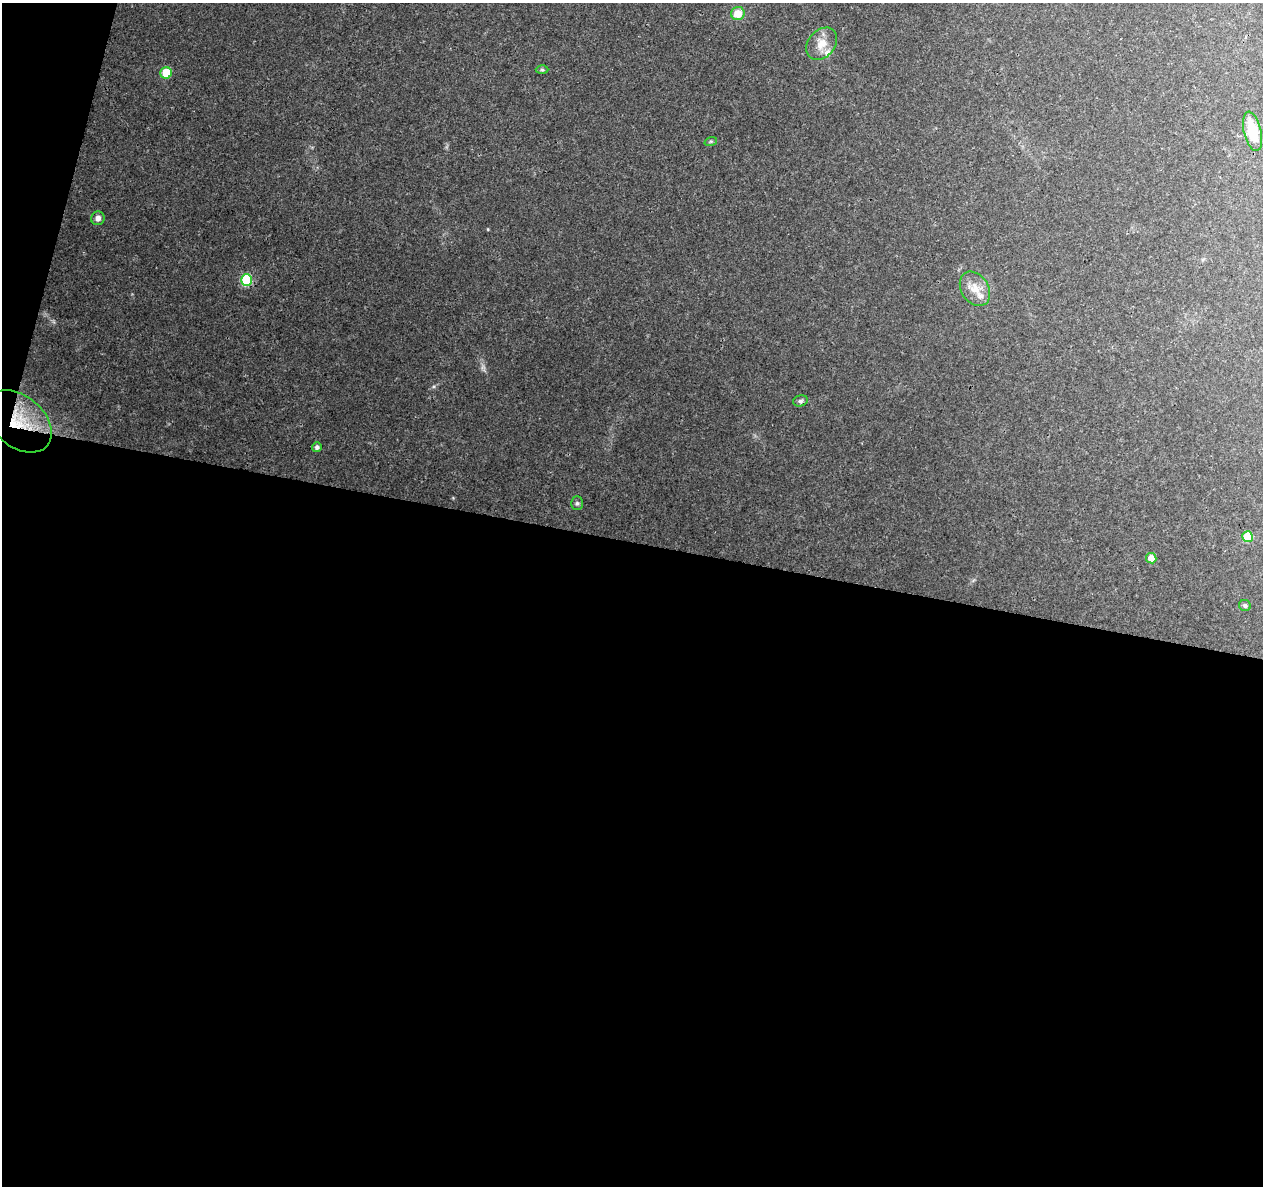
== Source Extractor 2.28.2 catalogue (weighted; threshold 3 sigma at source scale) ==
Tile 13 of 4 x 4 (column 1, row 4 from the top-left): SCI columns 1-1261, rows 224-1407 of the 5053 x 5244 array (HDU 1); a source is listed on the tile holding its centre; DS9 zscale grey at full resolution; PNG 1265 x 1188 px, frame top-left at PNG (2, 3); each listed source drawn as its Kron ellipse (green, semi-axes under 4 px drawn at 4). Shown black and unused: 56% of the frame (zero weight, under 3 of 4 exposures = <1% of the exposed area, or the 3 px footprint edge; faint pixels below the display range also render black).
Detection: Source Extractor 2.28.2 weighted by HDU 2 'WHT'; one run over the whole footprint, this tile lists its part. Background 0.0901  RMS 0.0035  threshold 0.0156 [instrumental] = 3 sigma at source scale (4.5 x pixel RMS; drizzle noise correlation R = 1.50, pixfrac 1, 0.0396/0.0396 arcsec/px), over >= 5 px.
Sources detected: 18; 1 too faint to see at this stretch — neither listed nor drawn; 1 inside a brighter listed object's ellipse — not listed separately; the other 16 listed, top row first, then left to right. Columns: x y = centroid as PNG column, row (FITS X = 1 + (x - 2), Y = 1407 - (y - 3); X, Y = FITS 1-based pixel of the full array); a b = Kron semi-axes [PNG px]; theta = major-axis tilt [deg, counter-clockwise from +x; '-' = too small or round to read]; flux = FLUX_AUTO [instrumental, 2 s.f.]
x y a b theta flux
738 13 7 6 - 5.5
822 44 18 13 50 4.7
542 70 6 4 -1 0.56
166 73 6 5 - 10
1253 131 20 8 -77 9.9
711 141 6 4 18 0.46
98 218 7 6 - 1.7
246 280 6 5 - 26
975 289 18 13 -57 5.2
800 401 7 5 15 0.81
19 421 38 25 -40 17
317 447 5 4 - 1.1
577 503 7 6 - 0.75
1248 537 5 5 - 12
1151 558 5 5 - 4.5
1245 606 6 5 - 0.77
Overlapping masked pixels (flux is a lower limit): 1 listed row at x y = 19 421
Unlisted compact peaks at least as high as the median listed source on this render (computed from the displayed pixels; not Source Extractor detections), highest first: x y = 434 386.